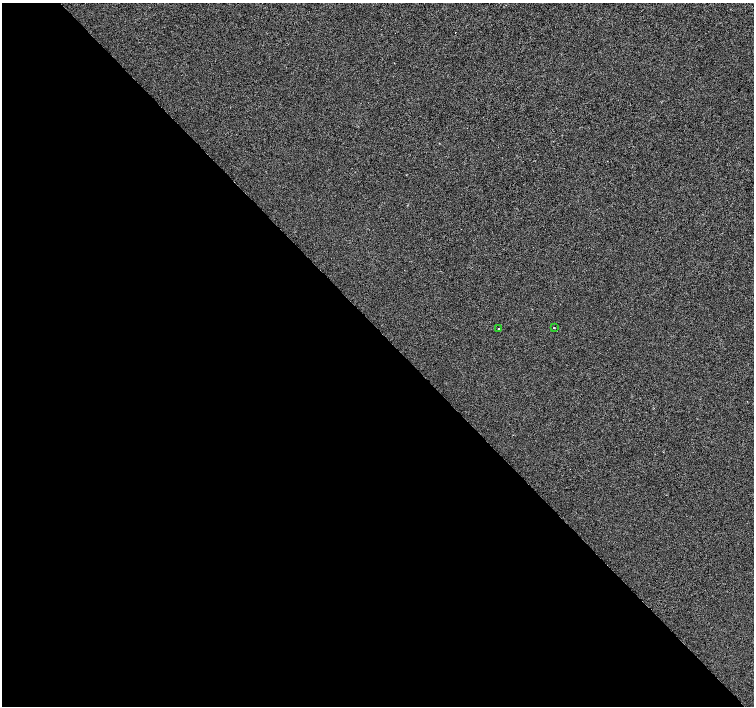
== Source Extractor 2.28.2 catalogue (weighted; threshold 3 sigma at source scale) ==
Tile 9 of 4 x 4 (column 1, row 3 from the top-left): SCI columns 6-1509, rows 1621-3027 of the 6021 x 5991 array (HDU 1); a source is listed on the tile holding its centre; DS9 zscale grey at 2 x 2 block average (1 PNG px = mean of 2 x 2 image px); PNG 756 x 708 px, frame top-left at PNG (2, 3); each listed source drawn as its Kron ellipse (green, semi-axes under 4 px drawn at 4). Shown black and unused: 53% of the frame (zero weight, under 2 of 3 exposures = <1% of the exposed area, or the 3 px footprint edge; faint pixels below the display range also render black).
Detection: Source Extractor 2.28.2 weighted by HDU 2 'WHT'; one run over the whole footprint, this tile lists its part. Background -2.44e-04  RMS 0.0042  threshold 0.0187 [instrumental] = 3 sigma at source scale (4.5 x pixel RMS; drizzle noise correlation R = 1.50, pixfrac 1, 0.0396/0.0396 arcsec/px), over >= 5 px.
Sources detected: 3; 1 cosmic-ray / hot-pixel residue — neither listed nor drawn; the other 2 listed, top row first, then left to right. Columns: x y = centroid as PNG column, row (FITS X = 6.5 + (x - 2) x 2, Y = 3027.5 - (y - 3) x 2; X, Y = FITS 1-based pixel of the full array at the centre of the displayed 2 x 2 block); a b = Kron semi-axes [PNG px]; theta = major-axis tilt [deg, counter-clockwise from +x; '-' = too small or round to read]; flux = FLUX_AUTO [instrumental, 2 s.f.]
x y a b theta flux
498 328 2 2 - 0.59
554 328 2 2 - 0.62